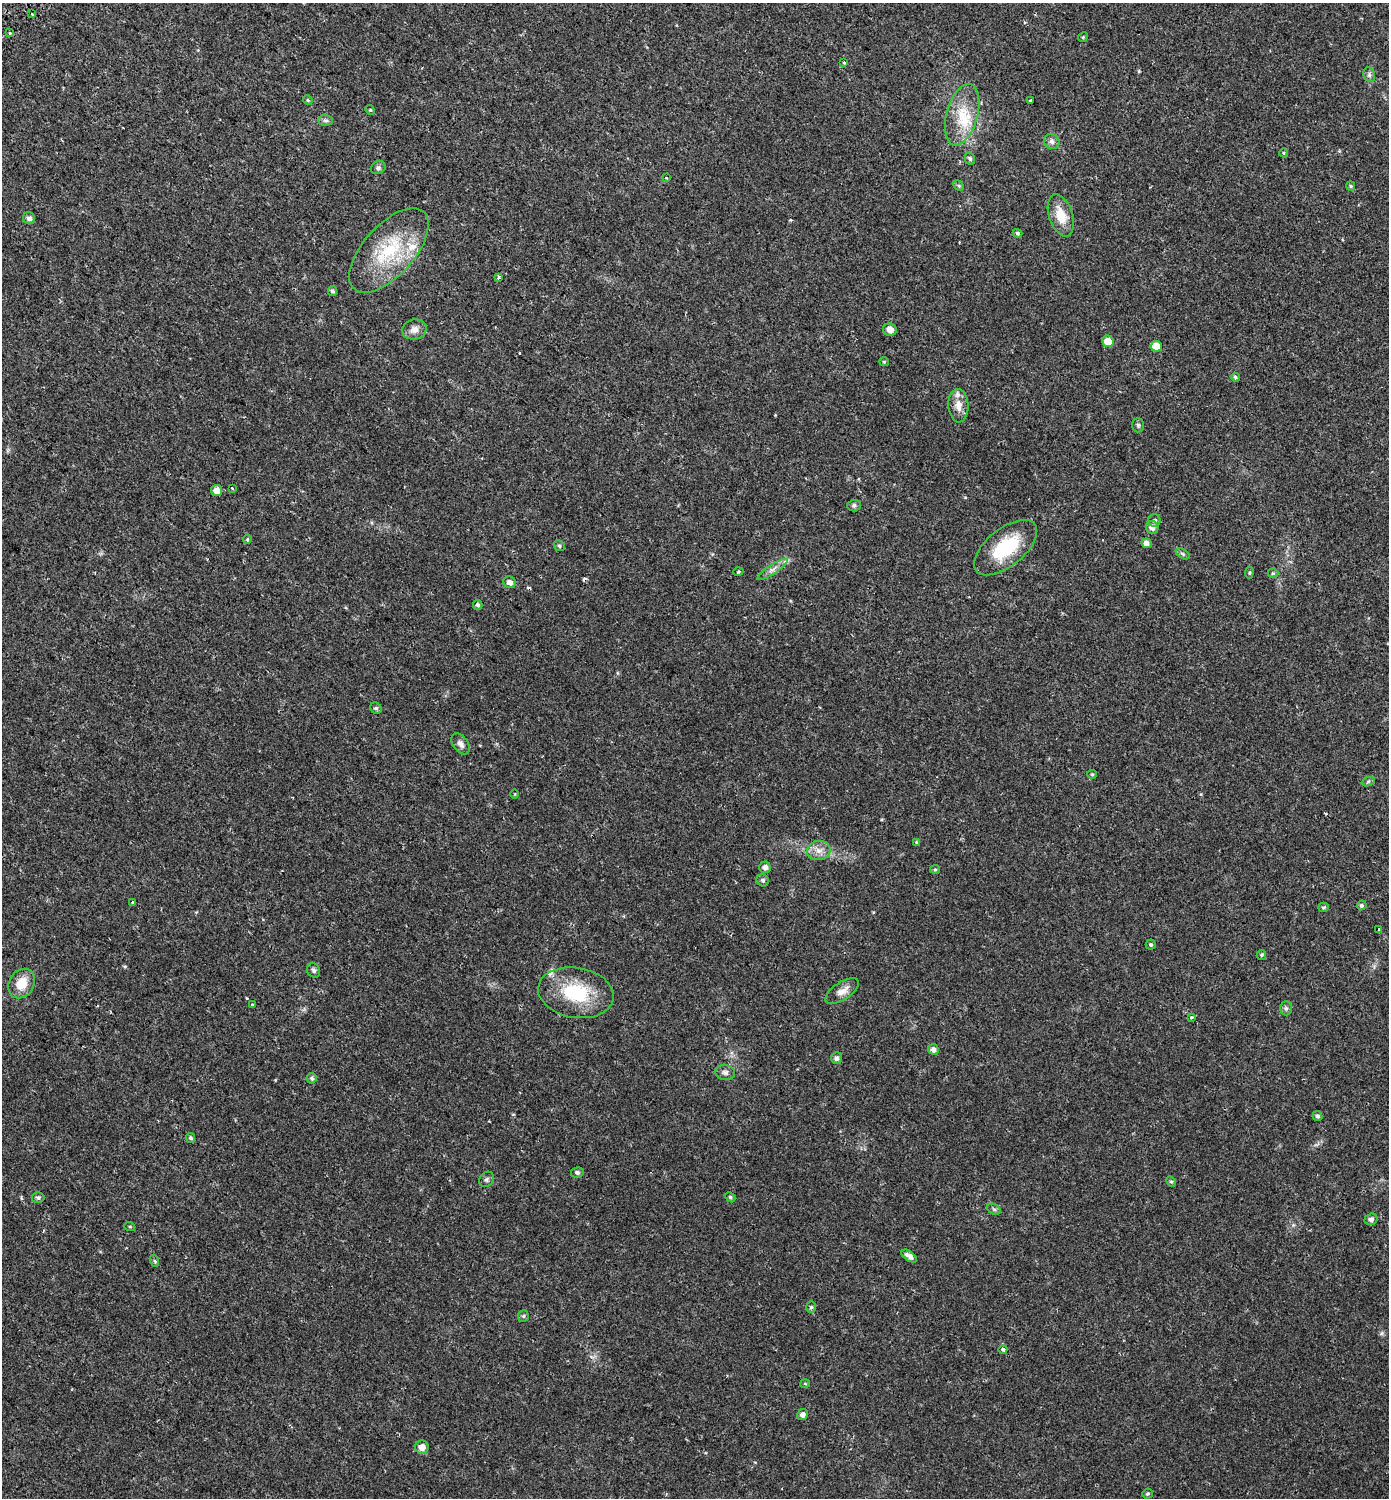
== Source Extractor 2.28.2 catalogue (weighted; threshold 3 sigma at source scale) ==
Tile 11 of 4 x 4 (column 3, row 3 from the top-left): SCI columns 3114-4500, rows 1566-3061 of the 6167 x 6134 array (HDU 1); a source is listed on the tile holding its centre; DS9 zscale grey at full resolution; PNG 1391 x 1500 px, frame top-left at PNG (2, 3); each listed source drawn as its Kron ellipse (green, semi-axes under 4 px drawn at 4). Shown black and unused: <1% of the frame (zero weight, under 2 of 3 exposures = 5% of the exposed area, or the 3 px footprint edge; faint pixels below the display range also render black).
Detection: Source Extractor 2.28.2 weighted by HDU 2 'WHT'; one run over the whole footprint, this tile lists its part. Background 0.0158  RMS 0.003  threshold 0.0134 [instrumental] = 3 sigma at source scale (4.5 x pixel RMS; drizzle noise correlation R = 1.50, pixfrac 1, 0.0396/0.0396 arcsec/px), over >= 5 px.
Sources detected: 100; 4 cosmic-ray / hot-pixel residue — neither listed nor drawn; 3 inside a brighter listed object's ellipse — not listed separately; the other 93 listed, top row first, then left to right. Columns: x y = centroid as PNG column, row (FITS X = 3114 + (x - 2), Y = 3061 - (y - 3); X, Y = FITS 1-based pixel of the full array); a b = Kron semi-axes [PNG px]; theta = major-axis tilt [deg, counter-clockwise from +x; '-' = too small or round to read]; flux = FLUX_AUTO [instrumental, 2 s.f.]
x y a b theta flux
32 14 3 3 - 7.2
10 32 3 3 - 1.9
1083 37 5 4 - 0.34
844 62 3 2 - 0.91
1369 75 7 5 -70 0.69
308 100 5 4 - 0.36
1030 101 4 2 - 0.53
370 110 5 4 - 0.33
962 115 31 15 75 9.1
326 120 7 5 -1 0.73
1052 141 8 7 - 1.1
1284 153 4 3 - 0.25
970 159 6 5 - 0.59
378 168 8 6 27 0.68
667 178 3 2 - 0.45
959 186 6 4 -45 0.41
1351 186 5 4 - 0.35
1061 215 22 12 -71 5.5
29 218 6 6 - 1
1017 233 5 4 - 0.68
389 250 52 25 48 20
499 277 4 3 - 2.1
332 291 5 4 - 0.62
414 329 12 10 14 1.9
890 330 7 6 - 2
1108 341 6 5 - 3.2
1156 346 5 5 - 4
884 362 5 4 - 0.3
1235 377 4 4 - 0.48
958 406 17 10 -86 2.8
1138 425 7 6 - 0.54
232 488 3 2 - 0.23
216 490 5 5 - 2
854 505 6 6 - 0.76
1154 520 6 6 - 0.67
1152 527 6 6 - 1.4
247 539 4 4 - 0.39
1146 543 5 4 - 1.3
559 546 6 5 - 0.48
1006 548 37 19 39 15
1183 554 8 4 -32 0.56
773 569 18 4 33 1.6
738 572 5 3 - 0.3
1249 573 6 4 84 0.37
1273 573 5 5 - 0.4
510 582 6 5 - 1.5
478 605 5 4 - 0.67
376 708 6 5 - 0.6
460 744 12 7 -54 1.4
1092 774 5 4 - 0.32
1368 782 7 4 20 0.5
515 794 4 3 - 0.2
916 842 4 4 - 0.24
819 850 12 9 13 2.2
765 867 6 5 - 1.2
935 869 5 4 - 0.35
763 880 6 6 - 0.64
133 902 3 3 - 1.7
1362 905 5 4 - 0.54
1323 907 5 4 - 0.45
1379 930 3 2 - 0.23
1151 945 5 5 - 0.43
1261 955 5 4 - 0.36
314 970 7 6 - 0.72
22 983 16 12 56 4.9
842 991 19 8 33 2.5
576 993 38 25 -10 17
253 1004 4 3 - 0.32
1286 1008 7 6 - 0.64
1191 1017 4 3 - 0.78
933 1049 5 5 - 1.1
837 1058 6 5 - 0.94
725 1072 10 7 -10 1
312 1078 5 5 - 0.6
1317 1116 5 5 - 0.58
191 1138 5 4 - 0.56
577 1172 6 5 - 0.68
486 1179 8 6 51 0.67
1171 1181 5 4 - 0.41
38 1197 6 5 - 0.65
730 1197 6 4 -45 0.42
994 1209 7 5 -30 0.56
1371 1219 6 5 - 1.1
130 1227 5 3 - 0.25
909 1256 9 4 -35 1.2
155 1261 6 4 -71 0.41
811 1307 6 5 - 0.53
523 1316 6 5 - 0.45
1003 1349 4 4 - 0.83
805 1384 5 3 - 0.3
802 1415 5 5 - 1.1
422 1447 7 6 - 2
1148 1494 5 5 - 0.43